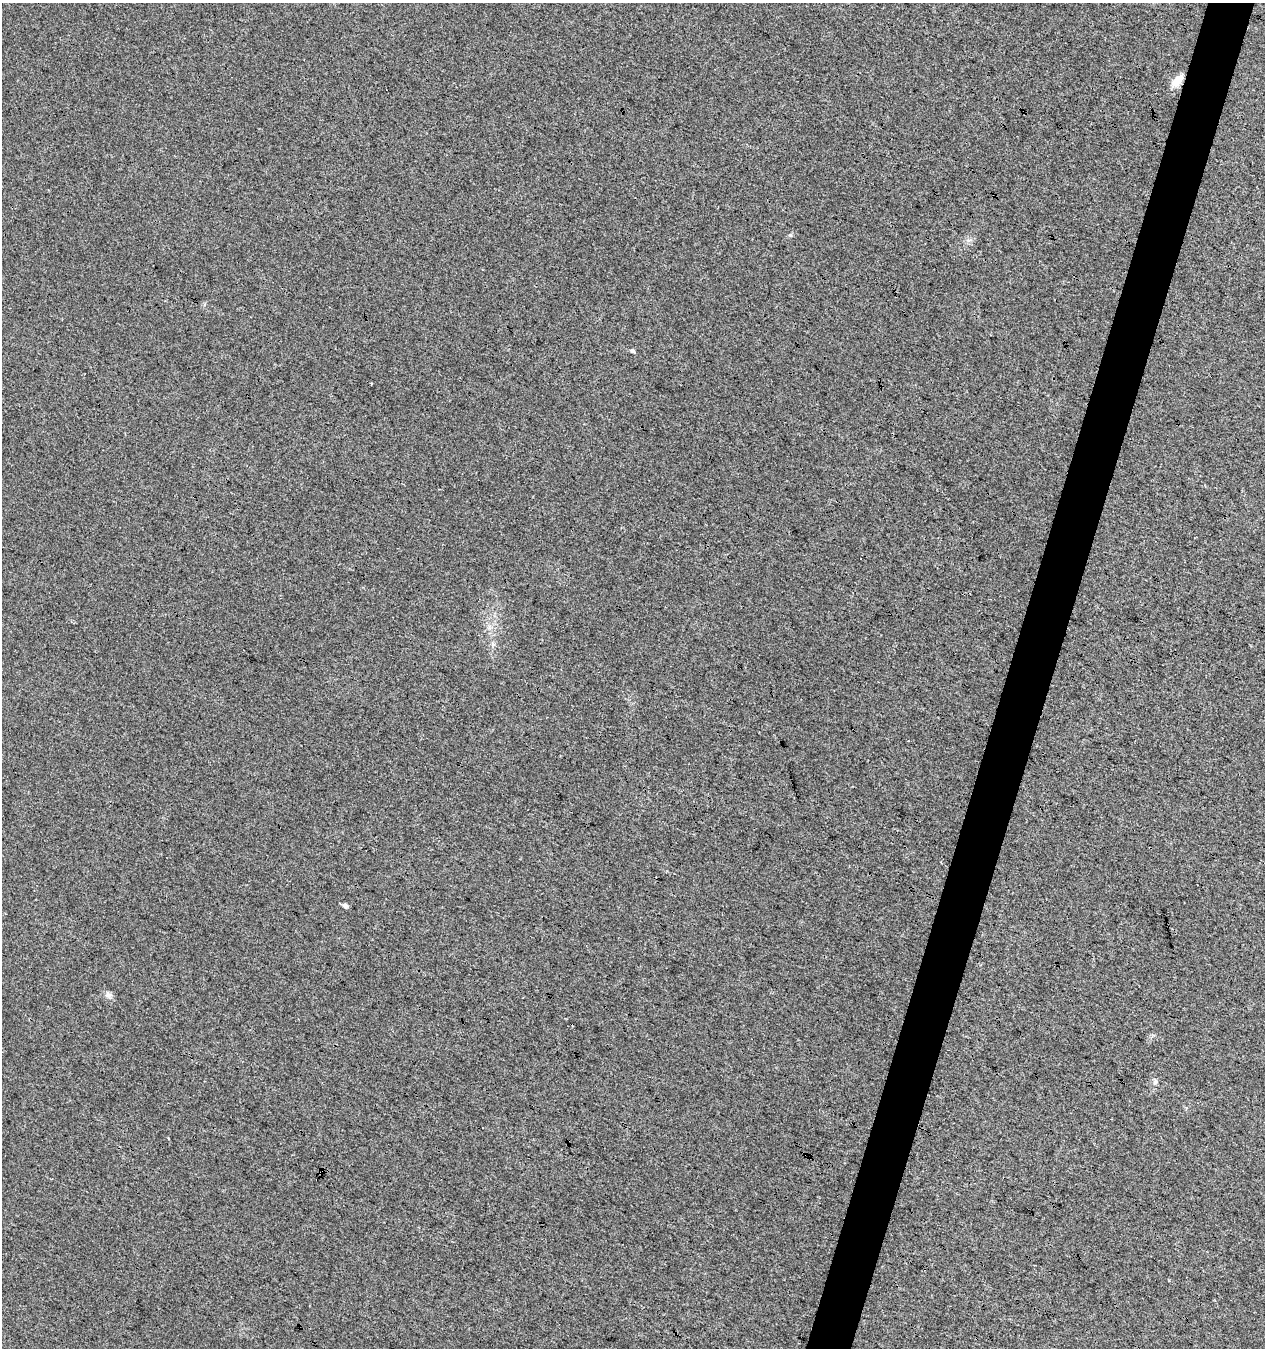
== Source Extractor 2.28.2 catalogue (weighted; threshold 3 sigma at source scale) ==
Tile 10 of 4 x 4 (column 2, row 3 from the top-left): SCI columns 1543-2805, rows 1348-2693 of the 5549 x 5394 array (HDU 1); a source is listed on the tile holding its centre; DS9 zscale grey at full resolution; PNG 1267 x 1350 px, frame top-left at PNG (2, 3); no overlay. Shown black and unused: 4% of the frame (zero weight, under 3 of 4 exposures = <1% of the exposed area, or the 3 px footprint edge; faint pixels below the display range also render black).
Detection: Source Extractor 2.28.2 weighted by HDU 2 'WHT'; one run over the whole footprint, this tile lists its part. Background 0.00855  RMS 0.0049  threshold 0.0222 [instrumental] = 3 sigma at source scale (4.5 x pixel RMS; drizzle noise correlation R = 1.50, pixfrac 1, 0.0396/0.0396 arcsec/px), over >= 5 px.
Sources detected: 6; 1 cosmic-ray / hot-pixel residue — not listed; the other 5 listed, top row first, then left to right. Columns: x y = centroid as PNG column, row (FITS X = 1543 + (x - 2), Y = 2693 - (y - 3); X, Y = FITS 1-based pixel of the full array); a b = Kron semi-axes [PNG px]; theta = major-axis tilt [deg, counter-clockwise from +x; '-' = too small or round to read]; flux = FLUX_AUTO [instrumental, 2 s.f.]
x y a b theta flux
1177 80 18 9 51 5
632 351 5 4 - 1.4
345 905 6 5 - 1.4
108 994 8 8 - 1.7
1155 1082 7 5 78 1